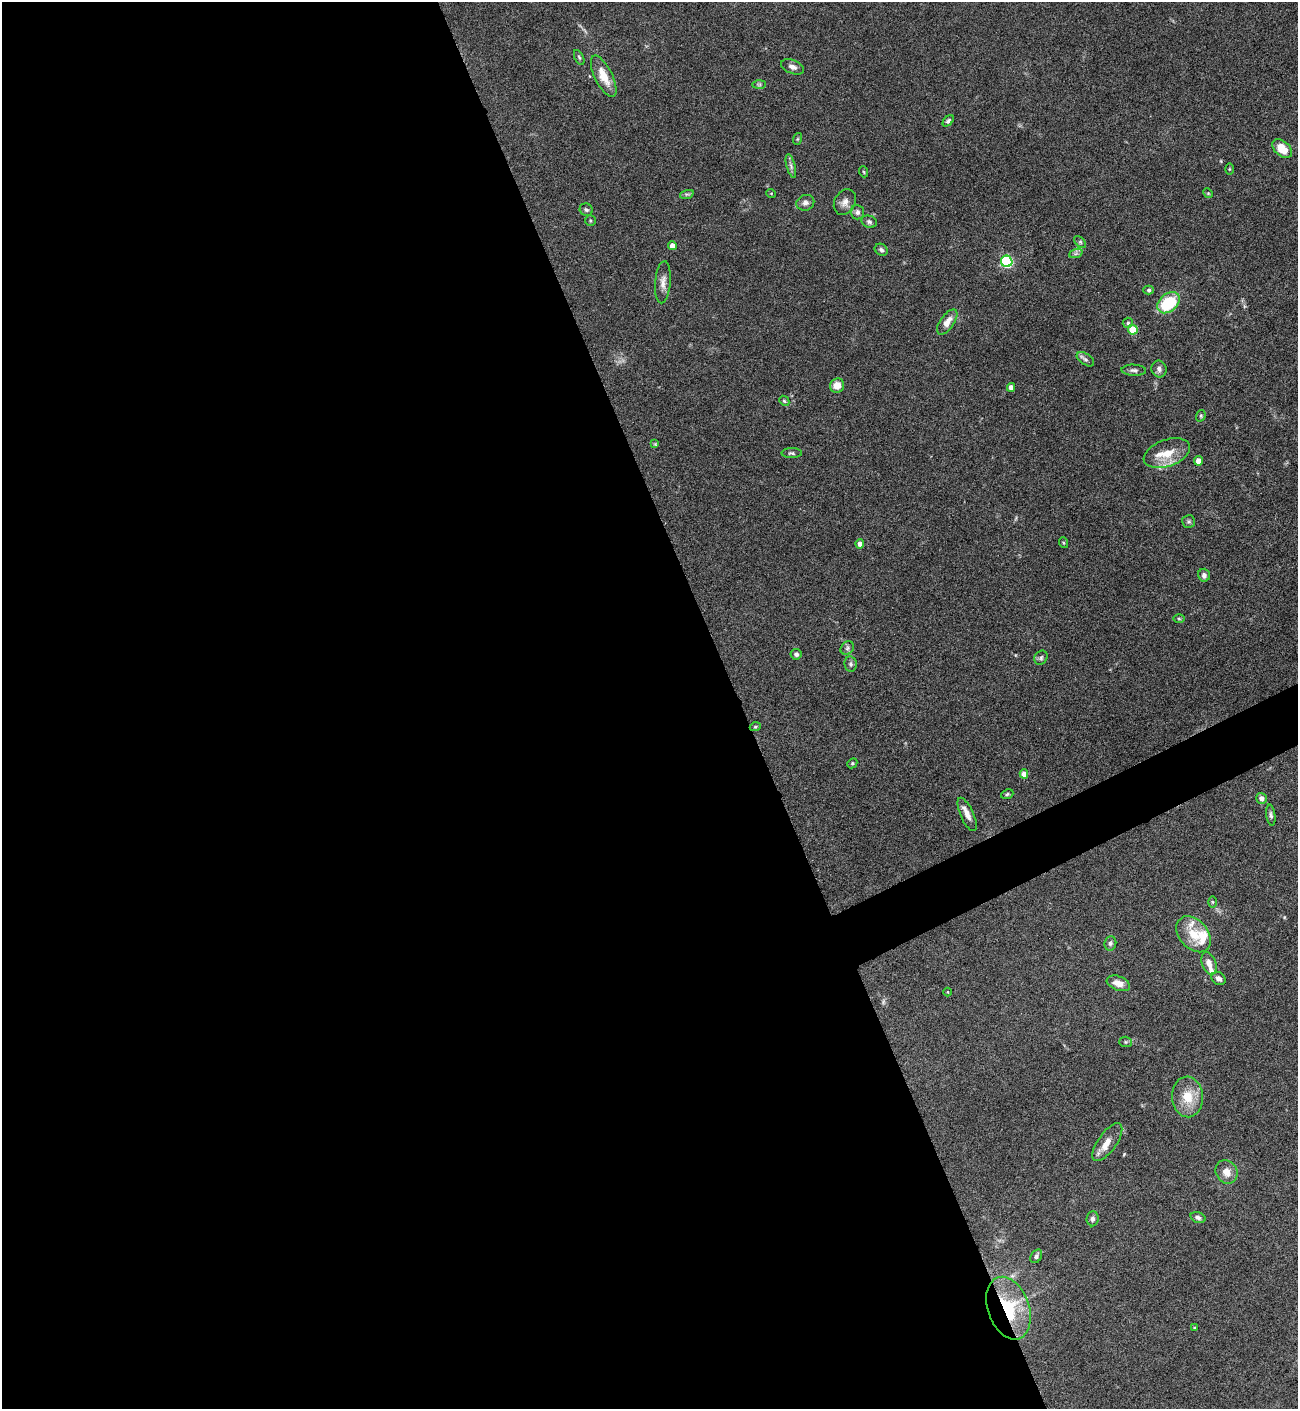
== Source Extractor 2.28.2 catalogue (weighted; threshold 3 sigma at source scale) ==
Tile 9 of 4 x 4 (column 1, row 3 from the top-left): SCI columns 151-1446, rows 1408-2814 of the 5617 x 5627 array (HDU 1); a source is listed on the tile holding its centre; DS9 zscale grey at full resolution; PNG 1300 x 1411 px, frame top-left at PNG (2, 2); each listed source drawn as its Kron ellipse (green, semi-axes under 4 px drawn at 4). Shown black and unused: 59% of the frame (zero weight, under 4 of 8 exposures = <1% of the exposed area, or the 3 px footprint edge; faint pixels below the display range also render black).
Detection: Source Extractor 2.28.2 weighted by HDU 2 'WHT'; one run over the whole footprint, this tile lists its part. Background 0.0778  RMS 0.0045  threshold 0.0184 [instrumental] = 3 sigma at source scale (4.09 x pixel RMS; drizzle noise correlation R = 1.36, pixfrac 0.8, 0.05/0.05 arcsec/px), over >= 5 px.
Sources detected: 78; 1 too faint to see at this stretch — neither listed nor drawn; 4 inside a brighter listed object's ellipse — not listed separately; the other 73 listed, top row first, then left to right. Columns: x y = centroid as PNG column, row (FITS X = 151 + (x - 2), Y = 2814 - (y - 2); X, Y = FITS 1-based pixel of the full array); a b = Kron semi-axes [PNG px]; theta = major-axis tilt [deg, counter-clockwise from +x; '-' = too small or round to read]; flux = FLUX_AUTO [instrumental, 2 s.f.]
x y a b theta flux
579 57 8 4 -63 0.7
792 67 12 7 -20 1.9
604 76 22 9 -64 7.7
759 84 7 4 0 0.74
948 121 7 4 45 0.91
797 139 6 4 71 0.46
1282 149 11 7 -42 7
791 166 12 4 -75 1.4
1229 169 6 4 89 0.43
864 172 5 3 - 0.4
771 193 5 3 - 0.33
1208 193 5 4 - 0.47
687 194 7 4 17 0.79
845 202 13 10 62 2.8
805 203 9 7 22 1.8
586 210 7 6 - 0.89
857 212 7 7 - 1.4
590 220 5 5 - 0.61
869 222 8 6 -19 1
1080 242 7 4 -45 0.67
672 246 4 4 - 3.1
881 250 7 5 -33 1
1076 253 7 4 19 0.88
1007 261 6 5 - 52
663 282 21 7 85 3.2
1149 290 5 4 - 0.74
1169 303 13 8 41 21
947 322 14 7 55 3.8
1128 323 5 5 - 0.77
1133 330 5 4 - 9.3
1085 359 10 5 -34 1.2
1159 369 8 7 - 1.6
1134 370 12 5 -2 1.3
837 386 7 7 - 4
1011 387 4 4 - 2.4
784 401 5 4 - 0.61
1201 416 6 4 71 0.62
655 444 4 4 - 0.42
792 453 10 5 0 0.89
1167 453 24 13 19 8.4
1198 461 4 4 - 4.1
1189 521 6 6 - 0.87
1064 543 5 3 - 0.46
860 544 4 4 - 2.5
1204 575 6 6 - 1.5
1179 619 6 4 -2 0.48
847 648 7 6 - 1
796 654 5 5 - 1.1
1041 658 7 6 - 0.98
851 664 8 6 -81 1.1
755 727 5 4 - 0.52
852 763 5 4 - 0.61
1024 774 4 4 - 3.1
1007 794 6 4 23 0.65
1261 798 6 5 - 2.1
967 814 18 6 -66 3.1
1271 815 10 4 -82 1.1
1212 902 6 4 -89 0.54
1193 934 20 14 -48 8.5
1110 943 7 6 - 0.95
1209 963 12 7 -70 3.1
1219 979 8 6 -39 1.7
1118 983 12 7 -21 3.8
947 992 4 3 - 0.33
1125 1042 6 5 - 0.64
1187 1097 20 15 -87 9.2
1107 1142 22 9 55 4.8
1227 1172 12 10 -57 4.2
1198 1217 8 5 -20 1.2
1093 1219 7 6 - 1.3
1036 1256 7 5 56 1.1
1008 1308 32 20 -70 27
1194 1328 4 2 - 0.3
Overlapping masked pixels (flux is a lower limit): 1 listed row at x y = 1008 1308